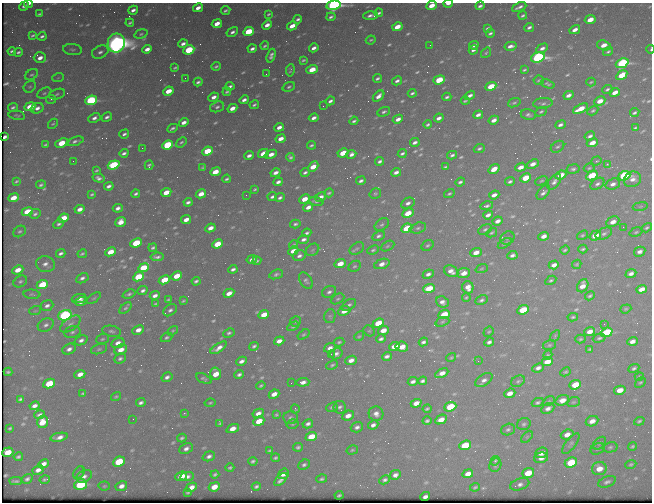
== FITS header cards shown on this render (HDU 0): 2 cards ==
NAXIS1  =                  650 / Width of table row in bytes
NAXIS2  =                  500 / Number of rows in table

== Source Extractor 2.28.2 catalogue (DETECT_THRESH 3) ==
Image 650 x 500 px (HDU 0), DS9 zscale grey, 1 PNG px = 1 image px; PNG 654 x 504 px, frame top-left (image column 1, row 500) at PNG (2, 3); each listed source drawn as its Kron ellipse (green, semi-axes under 4 px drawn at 4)
Background 443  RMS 2.2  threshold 6.58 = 3 sigma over >= 5 px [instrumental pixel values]
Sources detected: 661; of the 661, the 500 brightest by FLUX_AUTO listed and drawn (161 fainter detections omitted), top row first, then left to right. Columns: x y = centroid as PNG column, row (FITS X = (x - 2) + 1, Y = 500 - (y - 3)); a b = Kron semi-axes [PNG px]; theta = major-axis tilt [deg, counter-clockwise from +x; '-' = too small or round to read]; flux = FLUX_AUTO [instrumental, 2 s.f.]
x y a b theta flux
448 3 4 2 - 1300
28 4 4 2 - 440
333 5 7 4 12 43000
24 6 5 3 - 330
431 6 5 4 - 2100
480 6 4 3 - 370
519 7 8 3 24 510
198 8 5 4 - 1000
133 10 5 3 - 580
225 10 5 3 - 320
379 13 4 3 - 270
39 14 4 2 - 230
268 14 4 2 - 200
523 15 4 3 - 270
371 16 7 3 3 530
331 17 4 3 - 320
298 19 4 3 - 320
590 20 5 4 - 2400
130 23 4 3 - 240
217 24 5 4 - 1600
267 25 5 4 - 990
292 26 5 3 - 1600
397 27 5 4 - 2100
529 27 5 3 - 410
488 28 4 3 - 280
575 30 5 3 - 1100
232 32 6 4 31 530
248 32 5 4 - 7200
490 33 4 3 - 290
141 34 7 4 16 230
32 35 4 3 - 250
42 36 4 3 - 360
371 40 5 3 - 210
116 43 9 8 - 150000
183 44 5 3 - 620
430 45 2 2 - 220
474 45 5 3 - 520
604 45 7 4 -19 1700
265 46 4 3 - 240
510 46 6 3 12 740
314 48 5 3 - 630
542 48 6 4 28 620
147 49 5 3 - 970
252 49 4 3 - 530
651 49 4 2 - 240
72 50 9 5 -7 320
189 50 6 4 25 7200
473 50 5 4 - 620
12 51 4 3 - 330
18 52 4 3 - 330
100 52 9 6 26 590
608 52 5 4 - 290
486 53 6 4 53 200
271 56 7 4 71 520
538 57 7 4 16 42000
40 58 6 5 - 1100
303 60 4 3 - 230
622 63 6 4 22 26000
216 66 4 3 - 270
175 68 4 3 - 220
290 70 6 3 84 220
312 70 6 4 19 3400
524 70 4 3 - 220
266 74 2 2 - 300
32 75 7 5 33 300
622 75 6 4 32 4000
58 78 6 3 20 180
185 78 2 2 - 210
377 78 4 3 - 320
439 80 6 4 19 5000
539 80 5 4 - 210
397 81 5 4 - 480
198 82 4 3 - 340
591 82 5 3 - 210
548 84 7 4 -21 310
230 86 4 3 - 390
491 86 5 4 - 4100
30 87 6 5 - 280
289 87 6 4 23 300
607 89 5 4 - 320
168 91 5 4 - 2500
227 92 4 3 - 250
615 92 5 4 - 1500
44 93 7 5 27 340
412 93 4 3 - 300
57 94 8 5 18 340
470 95 6 3 32 570
569 95 5 3 - 750
379 96 7 4 43 890
214 97 5 4 - 770
447 97 4 3 - 300
51 99 5 4 - 200
91 100 6 4 22 20000
244 100 5 3 - 610
330 101 5 3 - 480
465 101 4 3 - 210
600 101 6 4 25 1800
514 103 6 4 21 270
543 103 9 5 5 400
254 105 5 3 - 280
323 106 2 2 - 230
13 107 5 3 - 340
30 107 5 4 - 4200
217 107 7 5 20 390
37 108 6 5 - 730
232 108 5 4 - 1400
580 109 8 4 25 2600
593 111 6 4 30 270
384 112 7 4 24 340
541 112 6 4 24 290
635 113 5 3 - 320
17 115 8 4 -11 260
478 115 5 3 - 650
528 115 7 5 -10 410
107 117 5 3 - 440
94 118 6 4 27 620
314 118 5 3 - 650
439 118 5 3 - 690
398 119 5 3 - 860
494 120 5 3 - 860
354 121 4 3 - 330
184 122 5 4 - 880
53 124 5 4 - 210
428 125 4 3 - 290
560 125 5 4 - 510
279 127 5 3 - 880
172 128 5 3 - 310
635 128 4 3 - 220
124 134 5 3 - 380
590 136 5 3 - 440
5 137 4 3 - 230
281 139 5 3 - 1100
75 141 8 4 18 410
181 142 6 4 41 270
415 142 5 3 - 550
62 143 7 4 21 4600
592 143 6 4 25 1800
45 144 4 3 - 210
168 145 6 4 22 13000
311 145 4 3 - 270
558 147 7 5 34 320
142 148 2 2 - 930
479 148 5 4 - 320
207 151 5 4 - 4700
124 153 4 3 - 430
263 153 5 4 - 1900
343 153 5 4 - 3300
402 153 4 3 - 330
271 154 6 3 23 1200
351 154 5 4 - 590
452 155 5 4 - 380
249 156 5 3 - 580
290 157 4 3 - 310
73 161 2 2 - 190
380 161 4 3 - 370
597 161 5 4 - 200
533 164 6 4 23 1000
607 164 3 2 - 470
114 165 6 4 19 15000
149 165 5 4 - 310
203 167 4 3 - 240
313 167 6 4 43 2100
445 167 4 3 - 240
521 167 5 4 - 1200
589 168 5 4 - 220
494 169 6 4 34 1900
573 169 6 4 8 340
97 170 4 3 - 190
215 172 5 4 - 2400
305 172 4 3 - 340
396 172 5 3 - 610
275 173 5 3 - 750
561 175 6 4 22 2000
592 175 6 4 29 6100
624 176 6 4 21 24000
99 178 6 4 -13 510
525 178 6 4 24 3800
227 179 4 3 - 290
632 179 9 7 26 920
16 181 4 3 - 220
361 181 5 3 - 420
510 181 5 3 - 350
541 181 6 4 28 220
278 182 5 3 - 540
460 182 5 4 - 360
554 182 9 5 51 550
597 184 8 5 35 410
613 184 7 5 20 730
41 185 5 3 - 300
109 186 5 3 - 530
255 189 4 3 - 210
166 192 5 4 - 2200
543 192 8 5 49 520
329 193 5 3 - 230
375 193 6 4 33 210
92 194 4 3 - 240
136 194 4 3 - 330
201 194 5 4 - 1600
449 194 5 4 - 270
246 195 2 2 - 200
494 195 5 3 - 870
272 197 5 3 - 400
320 197 6 4 30 880
13 198 5 4 - 2400
280 198 5 3 - 390
304 199 5 4 - 1800
316 201 7 3 -11 250
188 202 4 3 - 460
408 203 7 5 27 610
487 206 6 3 15 370
640 206 8 4 9 210
308 207 5 3 - 820
118 208 5 4 - 590
80 209 5 3 - 990
27 212 6 4 22 5100
408 213 6 4 26 2900
35 214 6 5 - 380
488 215 5 3 - 630
63 218 5 4 - 3500
186 220 5 4 - 1200
497 221 5 3 - 780
121 222 6 4 39 1400
613 222 7 5 26 1100
59 224 5 4 - 360
295 224 5 3 - 300
382 225 8 5 37 360
623 227 2 2 - 440
210 228 5 3 - 1000
407 228 6 4 26 6400
418 228 8 5 16 440
647 228 6 4 32 280
485 230 7 5 27 300
20 231 7 5 38 310
636 232 7 4 16 240
307 233 5 3 - 320
492 233 6 4 29 230
604 234 9 5 26 480
582 235 6 4 37 230
378 236 6 4 27 390
544 236 5 4 - 960
595 236 6 4 36 2700
507 238 7 6 - 300
304 239 5 3 - 510
136 243 6 4 24 5700
505 243 7 3 33 250
217 244 5 4 - 3900
293 245 5 3 - 220
427 245 6 5 - 280
387 246 7 4 28 270
153 248 4 3 - 260
357 248 8 5 32 320
583 249 4 2 - 240
312 250 7 5 36 260
373 250 6 3 23 250
565 250 5 3 - 230
293 251 5 4 - 1400
110 252 5 4 - 2500
476 252 6 4 23 1500
640 252 6 4 28 690
61 253 5 3 - 410
82 254 5 3 - 240
512 255 5 4 - 480
299 256 6 5 - 530
157 257 6 3 6 410
252 259 5 3 - 620
257 261 4 3 - 250
45 264 9 8 - 790
340 264 6 4 24 2300
382 264 8 5 20 1100
577 264 5 4 - 190
554 265 5 4 - 930
355 266 7 5 28 280
143 268 5 4 - 4200
233 269 4 3 - 430
482 269 6 4 20 200
18 270 6 4 24 1700
451 271 7 5 -27 1000
463 273 6 5 - 1400
631 273 5 4 - 680
276 274 7 4 21 340
428 274 6 4 26 530
177 276 5 4 - 3000
138 277 6 4 24 6500
82 278 6 4 28 480
164 280 6 4 27 3400
551 280 6 4 29 250
20 281 7 5 32 350
196 281 4 3 - 340
306 281 9 5 -59 420
42 285 6 4 24 6600
583 286 7 5 57 1400
468 287 6 5 - 1300
429 289 6 4 20 4000
641 289 5 4 - 1300
143 290 5 4 - 440
329 292 7 5 26 510
229 293 5 4 - 1200
32 294 8 4 -5 250
129 294 6 4 22 310
155 296 5 4 - 730
590 296 5 3 - 260
466 297 4 3 - 190
79 298 7 4 11 880
94 298 8 4 35 230
338 299 7 4 27 300
168 300 4 3 - 200
481 300 6 4 27 370
183 301 4 3 - 190
81 302 6 4 18 780
442 302 6 5 - 690
155 304 4 3 - 190
349 305 8 5 34 390
47 306 6 5 - 610
125 308 7 4 43 310
626 309 6 4 20 210
170 310 7 5 35 510
523 310 6 4 22 6300
35 311 6 3 18 190
344 311 6 4 23 1600
444 314 6 4 25 4300
65 315 7 5 17 34000
264 315 5 4 - 2000
330 316 7 5 77 300
573 317 5 3 - 220
295 321 5 5 - 270
442 322 7 4 19 230
378 323 6 4 23 4300
70 324 11 6 35 660
604 324 2 2 - 480
46 325 8 6 28 530
293 326 6 4 29 270
138 330 6 4 26 1000
383 330 5 4 - 1600
111 331 9 5 -12 410
173 331 6 4 34 200
369 331 6 5 - 200
72 332 8 6 14 430
489 332 5 4 - 190
590 332 5 4 - 1400
607 332 6 4 20 10000
229 333 6 4 26 290
303 335 6 4 34 210
359 336 5 4 - 200
555 336 6 4 58 200
166 337 6 4 26 290
599 338 6 4 16 290
102 339 6 4 18 260
381 339 4 3 - 400
580 339 5 4 - 220
81 340 7 4 24 610
279 341 5 4 - 940
632 341 5 4 - 900
339 342 5 3 - 230
423 342 5 3 - 380
489 342 5 3 - 480
118 343 6 5 - 1000
549 345 6 5 - 240
254 346 5 4 - 370
395 346 5 4 - 2100
402 347 6 5 - 1800
218 348 9 4 33 960
330 348 6 4 20 750
69 349 7 5 24 650
99 349 8 5 16 300
590 349 4 3 - 210
121 350 6 4 23 1700
331 354 2 2 - 390
336 354 6 5 - 540
548 355 5 4 - 180
387 356 5 3 - 480
451 358 5 3 - 180
120 359 6 5 - 380
351 360 6 4 23 1000
241 361 5 3 - 620
478 361 2 2 - 400
547 362 6 4 22 2100
332 365 6 4 25 280
538 368 6 4 23 650
634 368 5 4 - 340
8 372 4 3 - 210
565 372 5 4 - 210
442 373 7 4 25 1200
80 374 5 4 - 1200
216 374 6 5 - 2200
239 374 5 3 - 400
167 377 6 4 33 520
639 377 5 4 - 210
204 379 8 4 -25 320
484 380 9 5 33 690
422 381 5 3 - 390
518 381 7 5 28 290
303 382 6 4 4 850
413 382 5 3 - 560
640 382 6 4 43 230
291 383 3 2 - 190
49 384 6 4 26 5200
575 385 6 4 22 4000
261 386 4 3 - 230
620 390 6 4 11 1600
83 393 4 3 - 220
510 393 6 4 22 1200
274 394 5 4 - 1200
116 396 5 4 - 200
20 399 4 3 - 280
562 400 7 5 18 1500
549 401 6 4 30 200
538 402 6 4 26 330
573 402 6 5 - 250
141 403 5 3 - 440
210 403 5 3 - 190
416 403 5 4 - 1300
34 406 5 4 - 690
332 407 6 4 20 310
340 407 6 6 - 400
450 407 6 4 23 5900
548 408 7 5 28 690
295 409 4 3 - 200
427 409 4 3 - 240
184 413 3 3 - 260
258 413 6 4 29 890
376 414 7 7 - 810
40 415 5 3 - 470
276 415 3 3 - 200
348 416 6 4 24 1100
291 418 7 6 - 380
133 419 2 2 - 240
441 419 6 4 26 1600
259 421 6 4 26 3100
427 421 4 3 - 330
592 421 6 5 - 1200
639 421 5 4 - 270
42 422 6 5 - 3000
220 423 4 4 - 270
292 424 6 4 14 210
308 424 5 4 - 490
524 424 7 6 - 310
373 425 5 4 - 580
357 427 6 5 - 580
10 428 4 3 - 190
233 429 6 4 19 1500
508 430 7 5 19 380
567 435 6 5 - 1200
59 437 9 4 10 840
311 437 6 4 22 3100
527 437 7 4 45 200
182 438 4 3 - 290
599 443 7 5 41 270
571 444 12 5 52 400
465 445 6 4 21 5300
632 446 4 3 - 240
298 447 5 4 - 300
610 447 7 5 11 270
186 449 7 5 25 700
597 449 7 5 27 310
352 450 6 4 17 210
269 451 4 3 - 210
8 452 6 4 18 2700
541 453 6 5 - 1300
209 456 6 4 20 540
18 457 4 3 - 300
276 458 4 3 - 270
541 458 7 5 15 980
253 461 4 3 - 340
495 461 5 4 - 390
119 462 6 4 26 7100
571 463 6 5 - 8000
43 464 5 4 - 900
631 464 5 4 - 250
304 465 6 4 24 400
495 465 7 5 62 370
230 468 4 3 - 240
599 469 7 6 - 1900
38 470 6 4 27 850
79 473 7 5 47 260
528 473 6 5 - 3300
215 474 4 3 - 280
283 474 6 4 39 1200
468 474 5 4 - 1200
395 475 6 4 26 640
84 476 8 5 26 670
181 476 6 4 22 2500
187 477 7 4 10 540
27 479 6 4 32 390
45 479 5 3 - 280
322 479 5 4 - 280
281 480 8 4 46 680
385 480 5 4 - 380
16 481 6 3 -3 280
607 482 9 5 21 450
520 484 10 5 19 600
80 485 6 5 - 16000
104 486 5 4 - 200
121 486 6 5 - 880
256 486 4 3 - 330
191 487 6 4 32 1100
214 487 6 4 26 1800
475 487 5 3 - 220
188 492 4 3 - 230
339 495 4 3 - 230
425 497 5 3 - 530
At the frame edge (FLAGS 8, measured only in part): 5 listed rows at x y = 448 3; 28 4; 333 5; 431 6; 651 49
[161 fainter detections neither listed nor drawn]